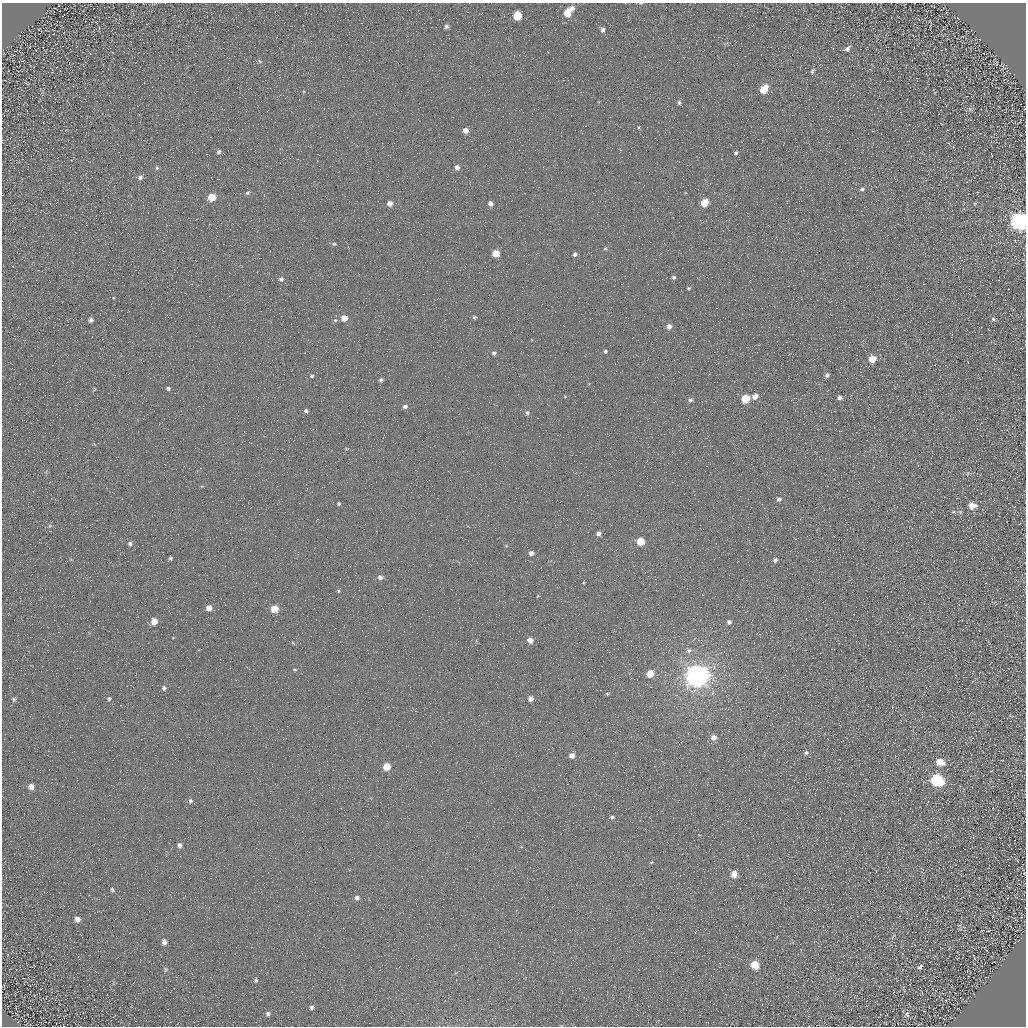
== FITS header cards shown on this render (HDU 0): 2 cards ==
NAXIS1  =                 1024 / Required FITS header
NAXIS2  =                 1024 / Required FITS header

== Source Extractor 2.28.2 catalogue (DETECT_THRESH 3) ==
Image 1024 x 1024 px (HDU 0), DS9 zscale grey, 1 PNG px = 1 image px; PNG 1028 x 1028 px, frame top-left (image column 1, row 1024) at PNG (2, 3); no overlay
Background 4.31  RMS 8.8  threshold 26.3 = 3 sigma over >= 5 px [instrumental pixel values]
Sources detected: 112; all 112 listed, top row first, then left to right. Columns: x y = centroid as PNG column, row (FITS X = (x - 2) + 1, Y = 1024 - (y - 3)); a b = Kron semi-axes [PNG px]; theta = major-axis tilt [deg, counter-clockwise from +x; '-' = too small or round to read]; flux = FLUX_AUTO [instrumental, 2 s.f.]
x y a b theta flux
641 3 4 3 - 480
572 8 6 5 - 2800
567 13 6 5 - 14000
517 16 6 5 - 18000
446 26 5 4 - 1800
602 30 6 5 - 1900
847 49 7 5 41 2100
260 61 7 4 -33 900
812 71 6 4 62 990
26 83 5 3 - 670
764 89 7 5 54 15000
679 102 6 5 - 1200
970 109 6 6 - 1100
638 127 5 3 - 600
465 130 5 5 - 5000
873 131 2 2 - 400
1021 135 2 2 - 370
219 152 6 5 - 1400
736 153 5 4 - 950
992 155 3 2 - 370
457 167 5 5 - 2800
157 168 6 5 - 1000
140 177 8 6 28 1800
862 189 6 5 - 1300
247 193 6 5 - 1000
212 197 6 5 - 12000
389 203 5 5 - 4500
704 203 5 5 - 16000
490 204 5 5 - 3100
1019 221 8 7 - 350000
334 244 5 5 - 820
605 248 6 4 29 810
495 253 5 5 - 11000
575 254 5 5 - 1800
674 277 5 4 - 1200
281 279 6 6 - 1900
689 288 5 4 - 730
474 317 5 4 - 930
344 318 5 5 - 7600
993 319 6 4 -16 980
91 320 5 4 - 2000
335 320 6 5 - 1100
669 326 6 5 - 3400
605 351 6 5 - 1100
494 353 5 5 - 1500
872 359 6 5 - 11000
827 375 6 5 - 1700
312 376 6 4 -13 900
381 380 5 4 - 1500
168 388 5 5 - 1200
94 389 7 4 57 710
755 396 7 5 31 3800
839 398 5 4 - 2200
745 399 6 5 - 22000
690 400 6 5 - 1700
405 406 6 5 - 1900
306 411 6 5 - 1600
527 413 6 5 - 1400
202 486 6 3 17 570
779 499 6 6 - 1700
339 504 5 4 - 870
972 506 7 5 2 7900
953 512 6 4 18 760
598 534 5 5 - 2200
640 541 5 5 - 19000
130 544 7 5 89 1700
531 553 4 4 - 2700
170 558 4 4 - 1000
775 560 4 4 - 1600
380 577 7 6 - 2700
338 591 5 4 - 730
538 596 4 3 - 600
209 608 5 5 - 5200
274 609 5 5 - 14000
154 621 6 5 - 7200
729 622 5 5 - 1500
162 627 2 2 - 280
530 640 5 5 - 5300
293 643 7 3 -54 680
689 650 7 6 - 1700
295 669 7 3 -1 760
650 674 5 5 - 11000
697 676 8 7 - 870000
164 688 7 6 - 1500
607 694 5 4 - 770
14 699 7 6 - 1000
109 699 6 6 - 1100
531 699 4 4 - 3600
713 737 6 6 - 3800
806 753 6 5 - 1400
572 755 5 4 - 4500
940 762 8 7 - 8700
387 767 5 5 - 12000
937 780 8 7 - 74000
31 787 6 5 - 3000
190 801 7 6 - 1400
612 817 6 5 - 1200
179 845 6 5 - 2200
651 863 5 3 - 570
1024 873 5 4 - 550
734 874 6 5 - 7200
112 890 6 5 - 1100
357 898 5 5 - 2000
77 919 6 5 - 2700
164 942 6 5 - 3000
754 965 6 6 - 12000
920 967 6 3 46 1000
166 969 7 5 90 1000
256 980 6 5 - 990
311 1007 5 5 - 1200
268 1014 5 5 - 1400
907 1014 9 6 78 1800
At the frame edge (FLAGS 8, measured only in part): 3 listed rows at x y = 641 3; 1019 221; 1024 873